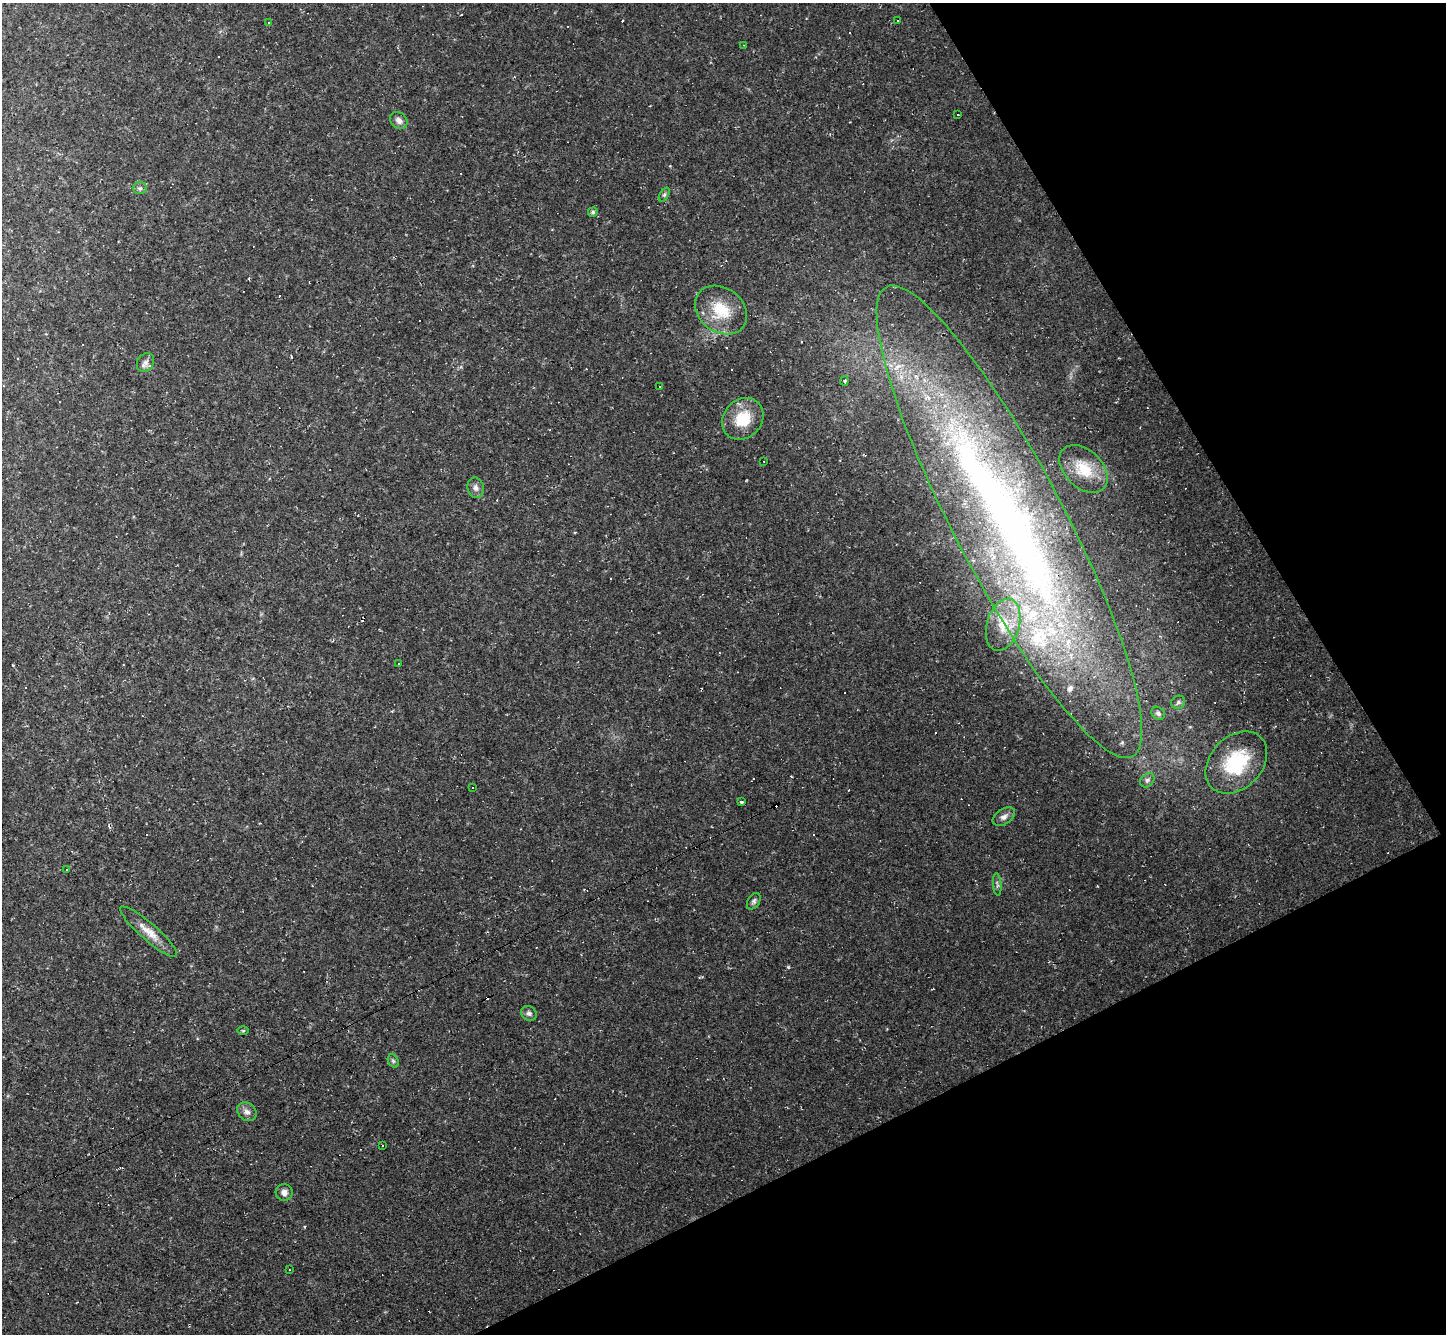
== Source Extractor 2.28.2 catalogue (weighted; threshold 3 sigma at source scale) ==
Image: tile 12 of 4 x 4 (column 4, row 3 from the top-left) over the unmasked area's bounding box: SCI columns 4333-5776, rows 1620-2951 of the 5776 x 5767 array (HDU 1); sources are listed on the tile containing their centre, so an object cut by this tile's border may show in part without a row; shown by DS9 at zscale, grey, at full resolution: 1 PNG px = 1 image px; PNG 1448 x 1336 px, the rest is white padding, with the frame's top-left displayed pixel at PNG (2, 3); every listed detection drawn as its Kron ellipse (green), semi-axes under 4 PNG px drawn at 4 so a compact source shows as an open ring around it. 24% of this frame is shown black and not used: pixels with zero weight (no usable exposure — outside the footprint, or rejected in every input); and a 3 px margin inside the footprint's outer edge (the drizzle kernel's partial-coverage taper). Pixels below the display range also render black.
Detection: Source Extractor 2.28.2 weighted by HDU 2 'WHT'; one run over the whole footprint, this tile lists its part. Background 0.0377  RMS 0.007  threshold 0.0314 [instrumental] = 3 sigma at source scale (4.5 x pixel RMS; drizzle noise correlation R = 1.50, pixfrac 1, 0.05/0.05 arcsec/px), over >= 5 px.
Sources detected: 82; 37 cosmic-ray / hot-pixel residue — neither listed nor drawn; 8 inside a brighter listed object's ellipse — not listed separately; the other 37 listed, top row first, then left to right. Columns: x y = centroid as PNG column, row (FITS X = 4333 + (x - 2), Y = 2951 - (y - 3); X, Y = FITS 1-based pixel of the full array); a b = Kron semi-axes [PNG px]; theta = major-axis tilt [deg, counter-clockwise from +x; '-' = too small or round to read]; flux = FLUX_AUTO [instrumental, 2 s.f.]
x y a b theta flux
897 20 3 2 - 0.82
268 23 3 3 - 1.1
743 45 4 2 - 0.52
958 115 3 2 - 1
399 120 9 7 -42 3.7
140 188 7 6 - 1.8
664 195 7 4 58 1.3
593 212 5 4 - 1.6
721 310 28 22 -37 26
145 363 10 8 59 3.2
844 381 4 4 - 0.84
660 387 3 3 - 1.1
743 419 22 19 46 22
764 461 2 2 - 0.49
1084 469 28 18 -44 20
476 488 10 8 -71 3.5
1009 522 265 55 -62 590
1003 625 27 16 73 21
399 664 2 2 - 0.6
1178 702 7 6 - 1.7
1158 713 7 6 - 2.1
1236 762 35 26 46 49
1147 780 8 6 44 1.9
472 788 3 3 - 1.5
741 802 4 3 - 1.1
1004 817 12 7 33 3.6
66 869 3 2 - 0.87
997 884 11 3 -86 1.5
754 901 9 6 59 1.7
149 932 37 8 -41 10
529 1013 8 7 - 2.3
243 1031 6 4 0 0.76
393 1061 7 5 -59 1.4
247 1112 10 8 -43 3.8
383 1145 3 2 - 0.78
284 1192 8 8 - 3.5
289 1270 2 2 - 0.52